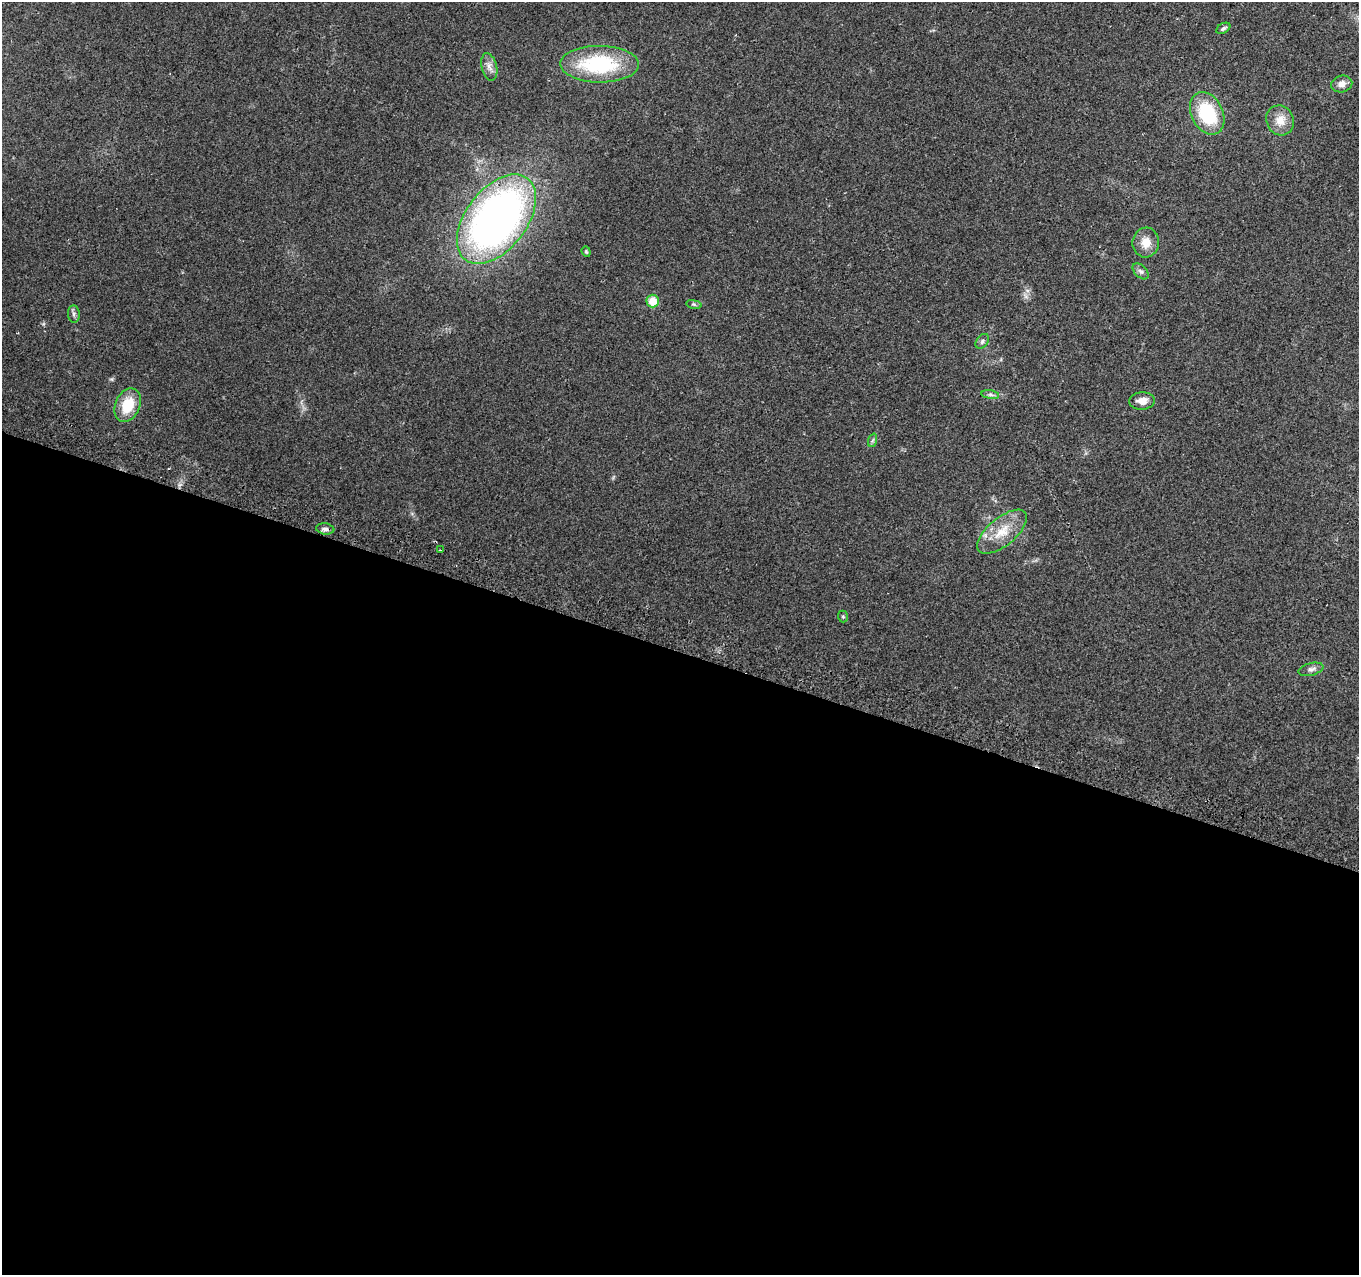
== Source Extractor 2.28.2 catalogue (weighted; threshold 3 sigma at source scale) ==
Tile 14 of 4 x 4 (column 2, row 4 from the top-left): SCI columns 1369-2725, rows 247-1519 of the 5461 x 5648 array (HDU 1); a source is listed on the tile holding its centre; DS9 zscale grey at full resolution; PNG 1361 x 1277 px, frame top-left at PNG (2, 2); each listed source drawn as its Kron ellipse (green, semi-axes under 4 px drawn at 4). Shown black and unused: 49% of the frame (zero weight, under 2 of 3 exposures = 2% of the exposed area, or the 3 px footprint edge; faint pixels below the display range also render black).
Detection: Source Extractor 2.28.2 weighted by HDU 2 'WHT'; one run over the whole footprint, this tile lists its part. Background 0.079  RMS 0.0097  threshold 0.0435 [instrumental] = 3 sigma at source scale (4.5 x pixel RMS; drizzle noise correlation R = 1.50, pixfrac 1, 0.0396/0.0396 arcsec/px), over >= 5 px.
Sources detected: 23; all 23 listed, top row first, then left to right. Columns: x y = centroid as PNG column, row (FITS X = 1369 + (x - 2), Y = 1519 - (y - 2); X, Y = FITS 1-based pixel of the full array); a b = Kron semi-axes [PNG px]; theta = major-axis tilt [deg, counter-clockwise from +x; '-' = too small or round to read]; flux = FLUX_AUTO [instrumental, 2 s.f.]
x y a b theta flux
1223 28 7 5 32 2
600 64 39 18 0 84
489 67 14 7 -76 5.5
1342 84 11 8 13 5.9
1207 113 22 15 -63 56
1280 120 15 13 -64 11
496 219 51 30 52 520
1146 242 15 13 83 12
586 252 5 4 - 1.1
1141 271 10 6 -44 2.9
653 301 6 6 - 15
694 304 8 4 -9 1.6
74 314 9 6 -84 2.6
982 341 8 5 53 2.5
990 395 9 4 -9 2.3
1142 401 13 8 4 8
128 405 18 12 66 26
873 440 7 4 70 1.6
325 529 9 5 -8 2.9
1002 532 30 14 40 23
440 550 3 2 - 0.86
843 617 6 5 - 1.3
1311 669 12 6 14 3.8